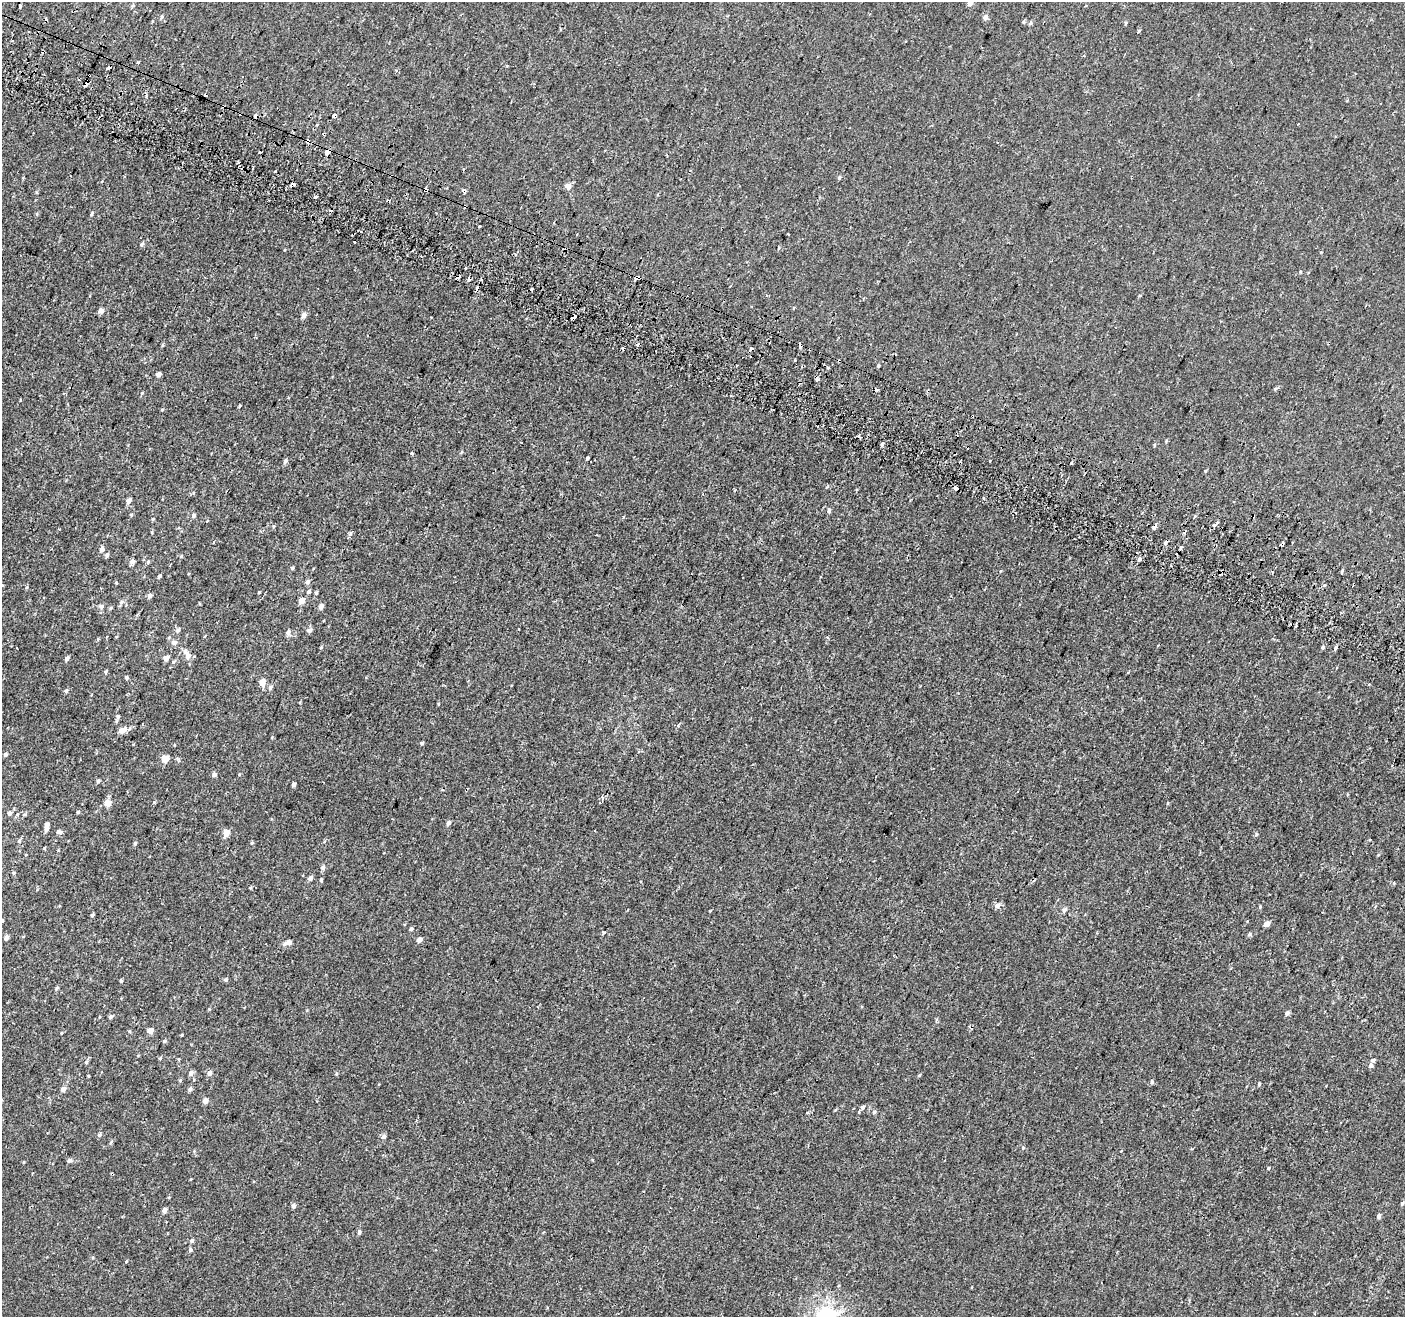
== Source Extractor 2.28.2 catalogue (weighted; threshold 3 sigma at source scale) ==
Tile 11 of 4 x 4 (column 3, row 3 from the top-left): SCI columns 2854-4256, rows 1643-2957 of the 5715 x 5843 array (HDU 1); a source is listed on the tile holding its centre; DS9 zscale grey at full resolution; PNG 1407 x 1319 px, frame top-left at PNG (2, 2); no overlay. Shown black and unused: <1% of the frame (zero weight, under 2 of 3 exposures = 3% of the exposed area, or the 3 px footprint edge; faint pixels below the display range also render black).
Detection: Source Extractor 2.28.2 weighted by HDU 2 'WHT'; one run over the whole footprint, this tile lists its part. Background 1.28e-04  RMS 0.0031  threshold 0.0139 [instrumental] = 3 sigma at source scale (4.5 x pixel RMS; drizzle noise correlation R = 1.50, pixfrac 1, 0.0396/0.0396 arcsec/px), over >= 5 px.
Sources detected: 213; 30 cosmic-ray / hot-pixel residue — not listed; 2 inside a brighter listed object's ellipse — not listed separately; the other 181 listed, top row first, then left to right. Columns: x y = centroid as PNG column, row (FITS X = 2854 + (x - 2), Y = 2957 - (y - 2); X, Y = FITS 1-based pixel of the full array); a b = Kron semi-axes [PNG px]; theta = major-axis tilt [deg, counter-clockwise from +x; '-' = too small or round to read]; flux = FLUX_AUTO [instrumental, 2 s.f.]
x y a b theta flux
970 2 5 5 - 1.7
20 5 4 3 - 2.5
133 6 6 4 46 0.38
985 17 6 5 - 1.1
1030 23 6 4 45 0.41
1126 23 5 3 - 0.28
12 40 3 2 - 0.36
138 62 3 3 - 0.43
109 68 5 3 - 1.5
396 70 4 3 - 0.29
85 85 4 3 - 2.8
307 141 4 3 - 1.3
327 151 5 4 - 1.5
252 168 3 2 - 0.33
275 171 3 2 - 0.27
839 177 5 4 - 0.39
292 185 4 3 - 1.6
568 186 5 4 - 2.6
425 189 4 3 - 4.8
658 194 4 2 - 0.33
316 196 3 3 - 0.71
37 214 5 3 - 0.26
92 214 5 4 - 0.39
479 226 3 3 - 1.7
354 242 3 3 - 1.5
141 244 6 4 68 0.42
779 248 4 3 - 0.3
458 277 4 3 - 1.9
637 277 5 3 - 9.6
766 295 3 3 - 0.42
101 311 5 4 - 1.8
304 315 5 5 - 1.5
637 344 3 3 - 1.1
800 345 4 3 - 2.6
828 367 3 3 - 1.6
158 374 5 4 - 0.98
818 379 4 3 - 0.8
1275 389 5 4 - 0.35
142 393 4 4 - 0.23
731 395 3 2 - 0.31
21 400 3 3 - 0.4
162 410 4 4 - 0.27
1166 441 5 3 - 0.27
882 445 5 3 - 0.49
1154 445 5 3 - 0.3
461 452 5 3 - 0.28
412 453 3 3 - 0.81
587 458 4 3 - 0.38
990 460 3 3 - 1
285 461 6 4 65 0.76
1205 471 5 3 - 0.29
956 488 4 3 - 1.8
128 501 5 4 - 1.4
1234 502 3 2 - 0.3
829 511 6 4 87 0.54
131 515 5 3 - 0.28
193 515 5 4 - 0.87
623 516 4 3 - 0.36
1253 516 4 3 - 3.2
1194 517 4 2 - 0.33
153 519 4 4 - 0.26
1215 525 4 3 - 2
273 527 5 3 - 0.33
350 534 6 5 - 0.5
214 542 3 2 - 0.46
1165 543 5 4 - 0.62
1282 544 3 3 - 0.77
102 549 5 5 - 1.2
107 555 6 4 63 0.65
181 556 5 4 - 0.33
1139 559 5 4 - 0.61
132 562 5 4 - 1.5
148 562 5 4 - 0.38
292 568 4 4 - 0.46
1343 570 3 3 - 1.2
159 576 4 3 - 0.49
307 582 6 6 - 0.65
116 583 3 3 - 0.81
1324 585 4 3 - 0.64
309 592 6 4 45 0.54
316 593 4 4 - 0.37
150 596 5 4 - 0.95
302 601 5 5 - 2.5
121 602 7 5 18 0.66
321 606 5 4 - 1.3
102 607 7 5 56 0.78
111 608 5 4 - 0.34
178 630 7 5 61 0.68
310 630 6 5 - 0.85
288 632 6 5 - 1
174 643 6 5 - 0.98
1323 647 6 5 - 0.43
321 648 5 3 - 0.24
1335 648 5 3 - 0.44
188 656 10 7 -75 2
67 658 5 4 - 0.86
166 658 4 4 - 2
106 672 5 4 - 0.37
127 678 4 4 - 0.5
262 682 6 5 - 2.8
1369 684 3 2 - 0.27
270 688 6 5 - 0.6
66 691 5 4 - 0.52
438 704 5 3 - 0.22
118 717 6 5 - 0.67
122 730 11 7 15 1.9
422 743 4 4 - 0.49
5 754 5 4 - 0.59
165 759 5 4 - 5.2
214 774 4 4 - 1.1
98 781 5 4 - 0.59
294 784 4 3 - 0.79
443 790 4 3 - 0.26
154 802 4 4 - 0.26
108 803 5 5 - 4
78 812 4 4 - 0.42
9 813 5 4 - 0.85
17 814 5 4 - 0.39
25 814 5 3 - 0.34
448 823 5 4 - 1.2
47 829 7 5 -89 0.87
59 832 9 4 -6 0.79
226 833 6 5 - 2.6
1256 835 5 3 - 0.31
1370 840 3 2 - 0.27
19 841 6 5 - 0.53
135 843 4 4 - 0.37
252 843 5 4 - 0.31
323 868 5 5 - 0.75
14 873 5 4 - 0.34
310 878 5 4 - 0.97
321 880 4 3 - 0.39
997 906 7 6 - 1.1
1064 910 7 6 - 0.68
92 915 4 3 - 0.51
2 921 4 3 - 0.38
1266 924 7 5 24 1.3
411 929 5 4 - 0.53
603 932 4 4 - 0.57
1249 934 6 4 67 0.46
6 938 5 4 - 1.2
419 940 6 5 - 1.1
288 942 8 5 22 1.7
226 980 5 5 - 0.49
121 981 5 3 - 0.38
57 988 6 4 44 0.37
1287 1013 5 5 - 0.83
110 1017 5 4 - 0.57
150 1030 4 4 - 3
62 1033 4 3 - 0.22
181 1035 3 3 - 1.1
164 1041 5 4 - 0.5
160 1058 5 3 - 0.32
179 1059 5 3 - 0.24
86 1062 5 5 - 0.39
1370 1066 6 5 - 0.65
191 1073 7 6 - 0.86
209 1073 6 5 - 1.2
336 1074 5 4 - 0.35
180 1080 5 4 - 0.38
1152 1082 5 4 - 0.46
1259 1084 5 4 - 0.36
63 1089 5 4 - 1.5
190 1089 6 4 48 0.69
205 1101 4 4 - 1.8
862 1107 5 4 - 0.68
874 1112 5 5 - 0.47
99 1135 6 4 45 0.58
384 1136 5 5 - 0.96
69 1160 5 4 - 0.71
24 1162 4 3 - 0.27
1268 1168 4 3 - 0.26
1402 1203 5 4 - 0.41
293 1206 4 4 - 1
164 1210 5 4 - 1.3
1378 1216 5 4 - 0.82
359 1232 6 4 81 0.59
192 1241 5 5 - 0.58
190 1250 5 5 - 0.54
126 1262 5 3 - 0.24
827 1316 7 7 - 120
Overlapping masked pixels (flux is a lower limit): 13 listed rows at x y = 20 5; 109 68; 85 85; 307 141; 327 151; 292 185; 425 189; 458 277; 637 277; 800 345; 956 488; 1253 516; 1282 544
Isophote crosses this tile's border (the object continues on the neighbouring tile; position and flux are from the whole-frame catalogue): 3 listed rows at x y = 970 2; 2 921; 827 1316
Unlisted compact peaks at least as high as the median listed source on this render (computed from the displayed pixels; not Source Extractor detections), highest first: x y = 1023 1148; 259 592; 878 366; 209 1009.